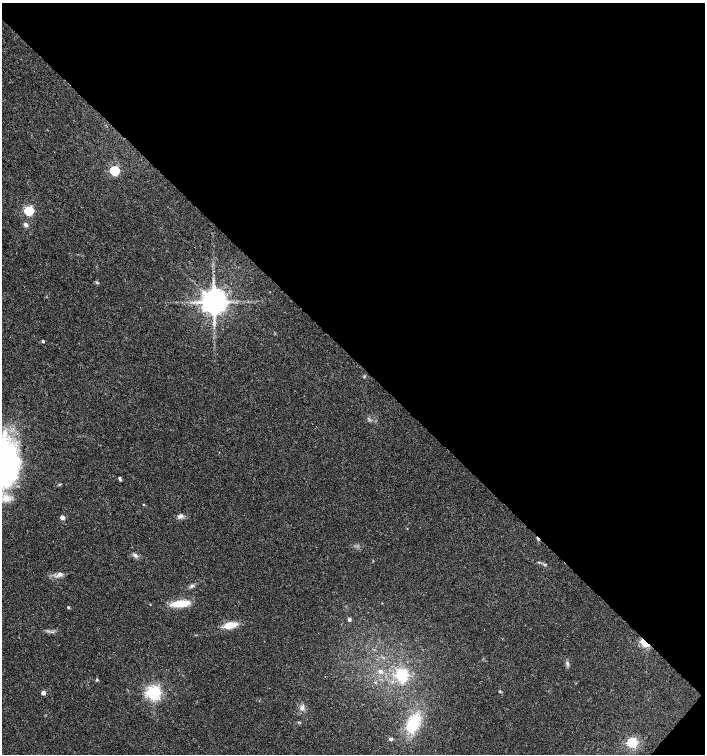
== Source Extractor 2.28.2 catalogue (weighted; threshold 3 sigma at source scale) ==
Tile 8 of 4 x 4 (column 4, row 2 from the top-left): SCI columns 4452-5857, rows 3005-4507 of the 6023 x 6017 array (HDU 1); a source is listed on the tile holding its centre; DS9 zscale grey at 2 x 2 block average (1 PNG px = mean of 2 x 2 image px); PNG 707 x 756 px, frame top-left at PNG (2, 3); no overlay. Shown black and unused: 48% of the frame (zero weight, under 3 of 4 exposures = <1% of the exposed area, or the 3 px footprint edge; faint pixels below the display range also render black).
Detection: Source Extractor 2.28.2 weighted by HDU 2 'WHT'; one run over the whole footprint, this tile lists its part. Background 0.0228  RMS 0.0029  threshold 0.0129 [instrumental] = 3 sigma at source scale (4.5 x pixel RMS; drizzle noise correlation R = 1.50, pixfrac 1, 0.0396/0.0396 arcsec/px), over >= 5 px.
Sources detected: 36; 1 cosmic-ray / hot-pixel residue — not listed; the other 35 listed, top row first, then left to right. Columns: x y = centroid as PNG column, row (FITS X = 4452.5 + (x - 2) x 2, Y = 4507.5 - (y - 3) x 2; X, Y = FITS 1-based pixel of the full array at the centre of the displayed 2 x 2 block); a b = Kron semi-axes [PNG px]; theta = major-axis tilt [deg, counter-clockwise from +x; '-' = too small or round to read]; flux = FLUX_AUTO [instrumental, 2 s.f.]
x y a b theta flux
115 171 4 3 - 63
29 211 3 3 - 57
26 225 6 5 - 1.8
214 302 6 6 - 1100
43 341 3 2 - 0.98
364 377 3 3 - 0.61
5 434 14 6 84 8
11 473 22 13 74 28
120 479 5 2 - 0.99
5 498 12 8 58 7.2
144 505 2 2 - 0.41
180 516 8 5 29 2.2
62 517 3 3 - 3
135 555 7 4 -36 1.7
59 574 10 5 23 3
192 586 8 3 33 1.5
180 603 19 6 6 16
382 603 2 2 - 0.31
68 607 3 3 - 0.82
349 620 3 3 - 2.3
230 625 12 6 11 11
645 643 6 3 -41 35
567 663 4 2 - 0.72
380 671 5 4 - 2
402 675 5 4 - 130
97 680 3 2 - 0.61
375 682 2 2 - 0.44
500 691 3 3 - 0.59
43 693 3 3 - 4.9
153 693 4 4 - 210
302 708 6 4 37 2.1
299 722 3 3 - 0.5
413 723 20 12 65 27
391 739 3 3 - 1.7
632 742 4 4 - 77
Overlapping masked pixels (flux is a lower limit): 1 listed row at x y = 645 643